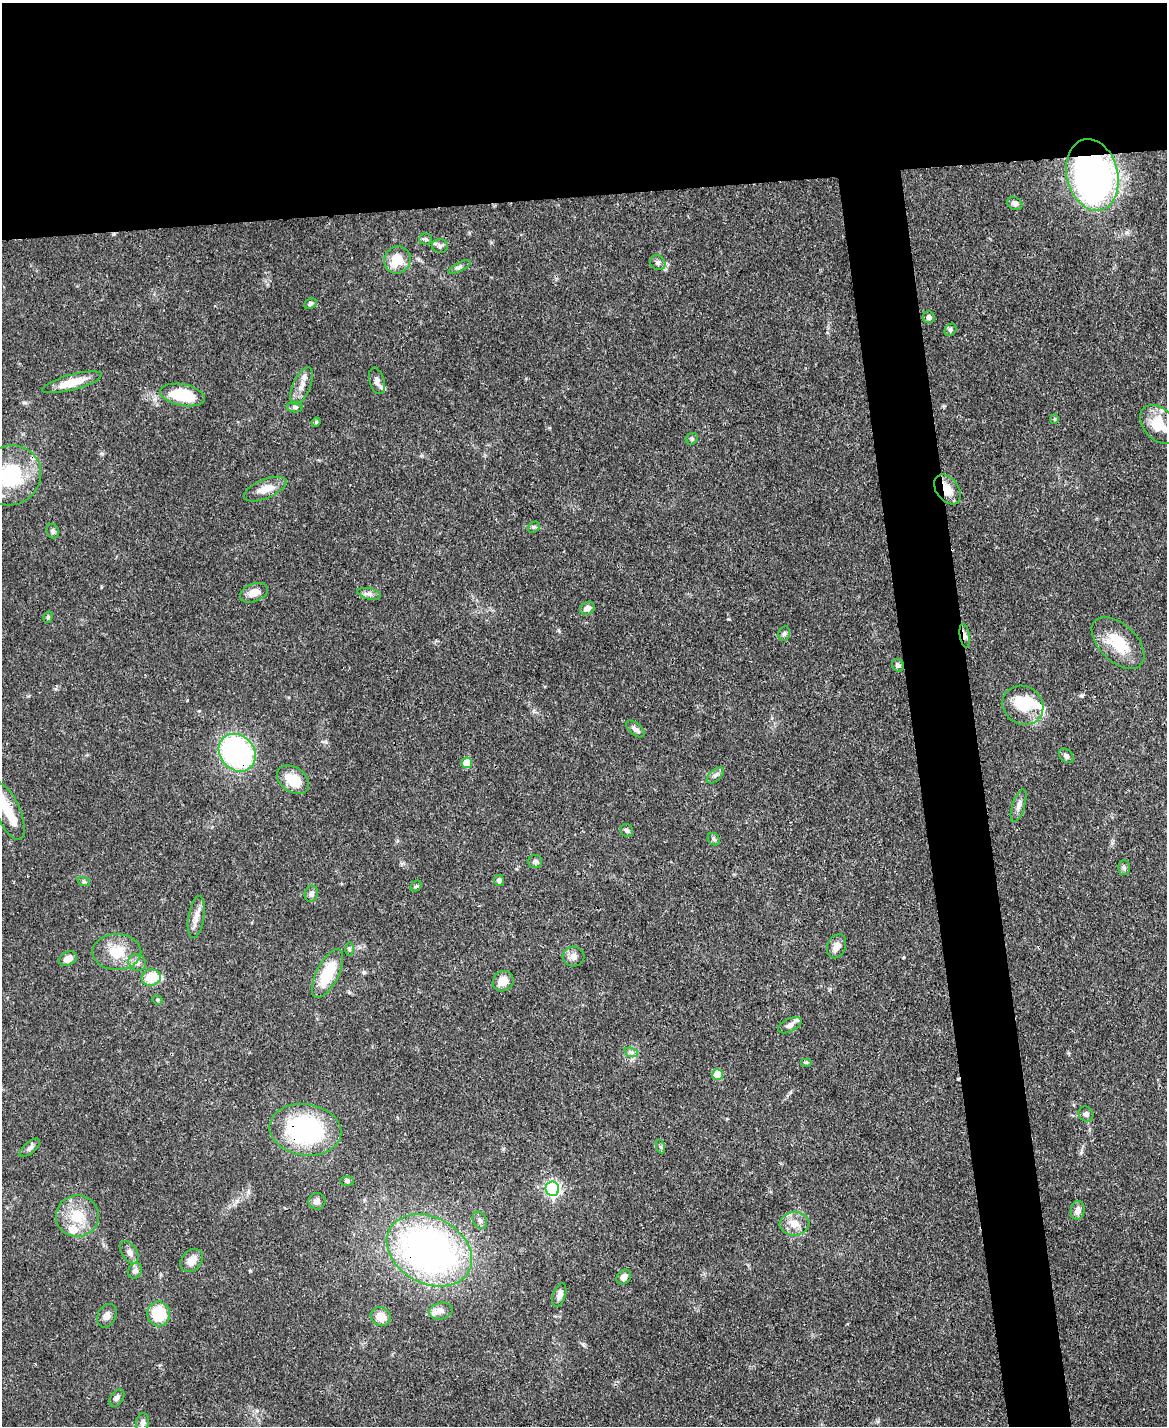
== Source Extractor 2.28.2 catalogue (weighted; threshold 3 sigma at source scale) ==
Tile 2 of 4 x 3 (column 2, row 1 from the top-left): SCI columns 1168-2332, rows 3089-4512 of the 4665 x 4644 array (HDU 1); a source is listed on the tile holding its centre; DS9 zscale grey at full resolution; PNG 1169 x 1428 px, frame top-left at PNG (2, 3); each listed source drawn as its Kron ellipse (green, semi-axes under 4 px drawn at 4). Shown black and unused: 18% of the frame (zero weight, under 3 of 4 exposures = <1% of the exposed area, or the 3 px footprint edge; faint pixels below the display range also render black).
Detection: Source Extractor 2.28.2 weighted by HDU 2 'WHT'; one run over the whole footprint, this tile lists its part. Background 0.0671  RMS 0.0034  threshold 0.0151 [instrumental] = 3 sigma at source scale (4.5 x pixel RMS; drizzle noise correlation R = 1.50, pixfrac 1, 0.05/0.05 arcsec/px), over >= 5 px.
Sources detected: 95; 1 inside a brighter object's white glare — neither listed nor drawn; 7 inside a brighter listed object's ellipse — not listed separately; the other 87 listed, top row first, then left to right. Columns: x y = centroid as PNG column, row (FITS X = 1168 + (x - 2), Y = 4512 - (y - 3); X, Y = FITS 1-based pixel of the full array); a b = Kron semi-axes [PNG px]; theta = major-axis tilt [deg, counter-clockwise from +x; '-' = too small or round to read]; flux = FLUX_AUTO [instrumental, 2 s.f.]
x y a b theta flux
1092 175 36 25 -76 160
1015 203 8 6 -31 1.5
425 239 6 5 - 0.64
440 246 8 7 - 1
397 260 14 13 - 7.1
658 263 8 7 - 1.2
459 267 12 3 26 0.86
310 303 6 5 - 0.83
929 317 6 6 - 1
950 330 7 5 50 0.78
377 381 13 7 -74 1.7
72 382 31 7 15 7.3
302 386 20 8 67 3.1
182 395 23 10 -11 14
295 407 8 5 -2 0.84
1054 419 5 4 - 0.45
316 422 4 4 - 0.42
1159 424 22 15 -48 11
692 439 6 5 - 0.6
11 475 31 29 38 26
265 489 22 9 22 4.6
947 489 16 11 -54 4.7
534 527 6 5 - 0.6
53 531 7 6 - 0.9
254 593 14 9 20 3.4
369 594 12 5 -12 1.3
587 608 8 6 31 2.3
48 617 6 4 75 0.56
784 634 7 5 73 0.77
965 635 12 5 -81 1.3
1118 643 32 18 -44 12
898 665 6 5 - 1.2
1023 705 21 19 -35 12
635 729 11 6 -41 1.3
237 753 20 17 -49 65
1066 756 8 6 -44 1.1
467 763 5 5 - 6.2
715 775 10 5 41 1.1
293 780 18 12 -35 7.7
1019 806 17 6 72 1.8
8 811 31 12 -66 7.6
627 830 7 6 - 0.81
714 839 7 5 -47 0.69
535 861 7 6 - 0.97
1124 867 7 6 - 0.82
499 880 5 5 - 1.2
84 882 6 4 -19 0.51
416 886 6 5 - 0.55
311 894 8 6 71 1.2
196 917 21 8 81 2.9
837 946 12 9 67 2.4
349 949 6 4 -90 0.62
117 952 24 18 0 9.2
573 956 11 10 - 2.1
68 959 9 6 24 2.7
137 962 9 8 - 1.7
327 974 27 11 63 14
151 977 10 8 12 9.5
503 981 11 9 38 4
157 1000 5 4 - 0.45
790 1025 12 6 26 2.1
631 1052 7 4 -18 0.9
806 1062 6 4 0 0.48
718 1074 5 5 - 9.3
1086 1114 8 7 - 1.1
305 1130 36 25 -8 49
661 1147 7 4 -70 0.52
30 1148 12 5 41 1.1
347 1181 7 5 -2 0.64
552 1189 7 6 - 87
317 1201 8 8 - 1.2
1078 1210 9 7 82 2.3
77 1216 21 21 - 9.7
480 1220 9 6 -61 1.2
795 1224 15 11 7 4.2
429 1250 45 33 -29 140
129 1252 12 7 -58 1.7
192 1260 13 10 48 3.2
135 1271 8 7 - 1.4
624 1277 8 6 47 1.9
559 1295 12 6 71 2
441 1311 12 8 12 1.9
159 1314 12 11 - 13
107 1316 12 9 64 1.9
381 1316 10 9 - 4.2
117 1398 10 6 53 1
143 1422 9 6 82 1.2
Overlapping masked pixels (flux is a lower limit): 7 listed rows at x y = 1092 175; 947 489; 965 635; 237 753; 327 974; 305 1130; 429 1250
Isophote crosses this tile's border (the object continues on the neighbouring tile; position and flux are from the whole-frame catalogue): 2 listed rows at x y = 1159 424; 11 475
Unlisted compact peaks at least as high as the median listed source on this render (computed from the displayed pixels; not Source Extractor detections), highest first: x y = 728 619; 250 1271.